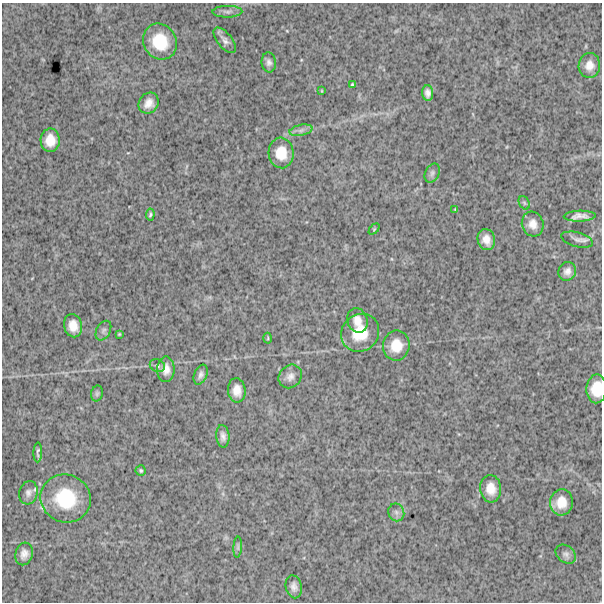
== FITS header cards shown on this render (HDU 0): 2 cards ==
NAXIS1  =                  600
NAXIS2  =                  600

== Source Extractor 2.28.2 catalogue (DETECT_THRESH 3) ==
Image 600 x 600 px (HDU 0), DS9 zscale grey, 1 PNG px = 1 image px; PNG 604 x 604 px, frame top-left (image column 1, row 600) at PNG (2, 3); each listed source drawn as its Kron ellipse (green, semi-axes under 4 px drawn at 4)
Background 1630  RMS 240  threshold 730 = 3 sigma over >= 5 px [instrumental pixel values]
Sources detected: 48; all 48 listed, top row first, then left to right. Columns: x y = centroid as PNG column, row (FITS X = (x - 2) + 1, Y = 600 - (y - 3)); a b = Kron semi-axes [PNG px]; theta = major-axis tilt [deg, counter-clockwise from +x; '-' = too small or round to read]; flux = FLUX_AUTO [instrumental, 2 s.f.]
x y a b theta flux
227 12 15 6 1 64000
225 40 15 7 -52 84000
160 42 18 16 -60 530000
269 62 10 7 -83 65000
589 65 12 11 - 150000
352 85 4 3 - 22000
322 91 3 2 - 12000
428 93 8 5 -89 79000
149 103 11 9 51 140000
301 130 11 5 12 68000
50 140 12 9 -89 230000
281 153 15 12 -85 290000
432 173 10 7 63 51000
524 203 7 5 -59 35000
455 209 3 3 - 12000
150 215 6 4 84 27000
580 216 16 5 2 110000
533 224 12 10 -74 150000
374 229 6 4 46 22000
486 240 11 8 -75 150000
577 240 16 7 -14 78000
567 271 9 8 - 93000
357 320 12 10 -72 160000
73 326 12 9 -77 190000
103 331 10 6 60 56000
360 333 20 18 45 460000
119 334 3 3 - 15000
268 338 5 3 - 16000
396 346 15 13 82 290000
157 366 8 6 -24 45000
166 369 12 8 90 130000
201 375 10 6 67 66000
290 376 12 11 - 110000
597 389 14 10 87 320000
237 390 12 9 -85 160000
97 393 8 6 75 35000
223 436 11 6 -85 79000
38 452 10 3 89 37000
141 470 5 5 - 26000
491 489 14 10 -84 200000
28 493 12 9 74 89000
66 498 25 24 - 870000
561 502 13 11 83 250000
396 512 9 8 - 60000
238 547 10 4 86 33000
24 554 11 8 75 110000
566 554 11 8 -38 66000
294 587 11 8 -78 91000
At the frame edge (FLAGS 8, measured only in part): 1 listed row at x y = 597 389